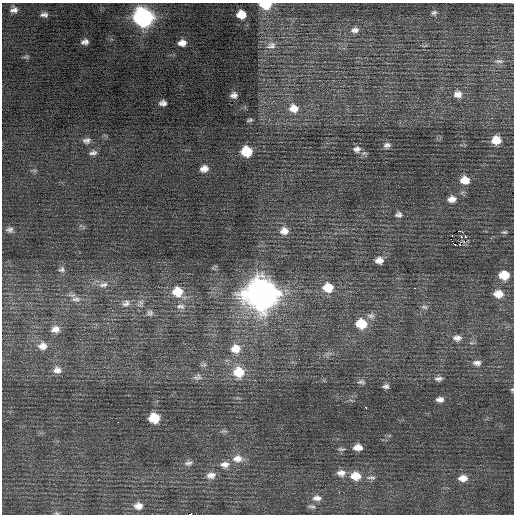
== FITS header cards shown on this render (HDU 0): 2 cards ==
NAXIS1  =                  512 / Axis length
NAXIS2  =                  512 / Axis length

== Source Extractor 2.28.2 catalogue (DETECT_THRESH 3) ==
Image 512 x 512 px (HDU 0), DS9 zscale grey, 1 PNG px = 1 image px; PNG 516 x 516 px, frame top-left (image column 1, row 512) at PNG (2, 3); no overlay
Background 0.343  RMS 0.76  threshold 2.29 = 3 sigma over >= 5 px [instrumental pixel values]
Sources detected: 83; all 83 listed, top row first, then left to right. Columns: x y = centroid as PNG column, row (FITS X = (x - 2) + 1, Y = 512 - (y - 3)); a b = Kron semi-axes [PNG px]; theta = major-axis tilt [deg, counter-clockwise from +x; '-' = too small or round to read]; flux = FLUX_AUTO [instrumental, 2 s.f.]
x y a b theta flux
265 5 9 6 -2 1300
14 10 8 6 9 210
434 13 7 6 - 120
44 15 7 4 -3 160
241 15 8 7 - 730
143 17 11 10 - 18000
355 30 10 7 7 240
85 42 7 5 11 190
182 43 7 6 - 320
271 45 14 10 15 370
26 57 8 4 -1 85
499 61 12 6 0 200
458 94 12 10 -6 370
234 95 6 5 - 190
163 103 7 5 3 200
294 108 14 12 -20 730
250 120 7 4 10 88
496 140 9 8 - 790
86 141 9 7 7 210
387 145 8 6 13 180
357 149 10 8 17 240
246 151 9 8 - 1600
93 153 10 6 9 170
204 169 8 7 - 340
465 180 10 8 -4 650
452 199 10 8 9 350
399 214 9 7 13 180
10 230 10 8 -4 210
284 231 11 10 - 420
459 231 4 2 - 1600
504 232 8 5 9 100
452 235 3 2 - 56
465 235 3 2 - 2300
461 236 3 2 - 93
491 238 3 3 - 37
455 244 3 2 - 140
379 260 9 7 5 350
61 269 8 6 12 130
504 275 9 7 -3 1100
103 285 13 7 13 280
328 287 11 10 - 960
177 292 11 10 - 1000
261 294 14 12 -9 80000
498 294 11 8 -4 610
76 299 13 6 4 250
126 303 12 8 31 230
180 306 12 6 -8 200
424 307 9 5 -8 130
150 313 8 7 - 140
371 316 12 8 5 220
361 324 11 9 -6 1200
55 329 11 8 13 330
457 338 11 7 3 270
42 346 12 9 7 400
235 349 12 11 - 650
477 363 11 7 -2 240
204 365 8 4 8 90
57 370 11 9 -6 300
239 372 13 13 - 1200
197 377 12 8 8 210
438 379 10 6 5 180
361 382 11 6 -2 140
386 386 7 5 0 150
512 389 6 5 - 76
440 399 9 6 0 240
366 407 3 2 - 140
154 418 8 8 - 1400
224 431 10 2 0 73
358 447 9 6 -1 420
341 449 9 4 -7 98
237 459 14 10 5 480
188 463 11 6 10 180
225 464 13 8 4 340
341 473 11 9 -5 340
211 475 12 9 9 320
355 476 12 9 -3 850
371 478 14 4 -1 160
463 478 11 8 4 460
317 498 12 8 0 300
138 506 11 8 2 380
312 506 10 5 -11 140
57 513 7 4 -19 76
190 514 4 2 - 2600
At the frame edge (FLAGS 8, measured only in part): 4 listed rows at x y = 265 5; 512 389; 57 513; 190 514